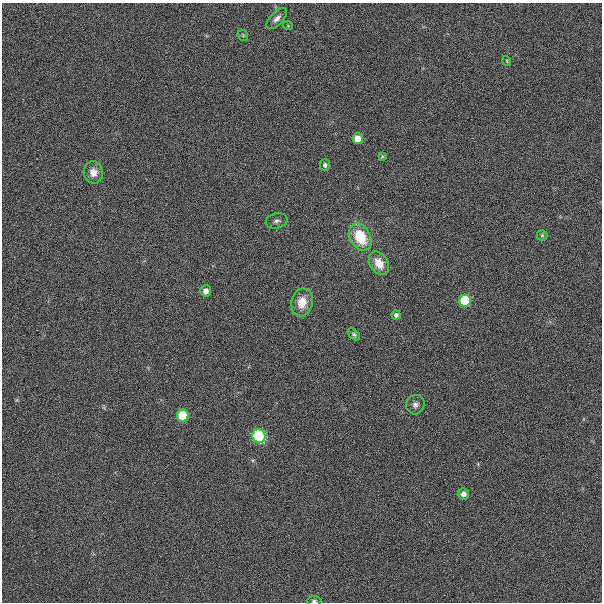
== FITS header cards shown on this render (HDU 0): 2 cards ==
NAXIS1  =                  600
NAXIS2  =                  600

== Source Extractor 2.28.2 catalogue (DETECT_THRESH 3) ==
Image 600 x 600 px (HDU 0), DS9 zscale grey, 1 PNG px = 1 image px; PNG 604 x 604 px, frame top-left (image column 1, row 600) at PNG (2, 3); each listed source drawn as its Kron ellipse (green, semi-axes under 4 px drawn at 4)
Background -0.0236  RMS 0.14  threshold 0.41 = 3 sigma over >= 5 px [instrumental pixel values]
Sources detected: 22; all 22 listed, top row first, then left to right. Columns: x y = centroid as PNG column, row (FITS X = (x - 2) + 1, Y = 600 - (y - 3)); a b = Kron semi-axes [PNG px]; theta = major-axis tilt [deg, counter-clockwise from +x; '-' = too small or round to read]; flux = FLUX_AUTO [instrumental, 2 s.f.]
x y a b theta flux
277 19 13 6 46 47
288 26 5 3 - 7.8
243 35 6 5 - 13
507 61 5 3 - 6.8
358 139 5 5 - 130
382 156 4 4 - 8
325 165 5 5 - 24
93 172 11 9 -76 93
277 221 11 7 13 36
542 235 5 5 - 10
360 237 14 10 -62 290
379 263 13 9 -58 110
206 291 5 5 - 63
465 300 6 6 - 430
302 302 14 10 79 140
396 315 4 4 - 29
354 334 7 4 -45 16
415 405 10 9 - 43
183 415 6 5 - 380
259 436 7 6 - 1000
463 494 6 5 - 58
314 601 7 4 -1 22
At the frame edge (FLAGS 8, measured only in part): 1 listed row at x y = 314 601